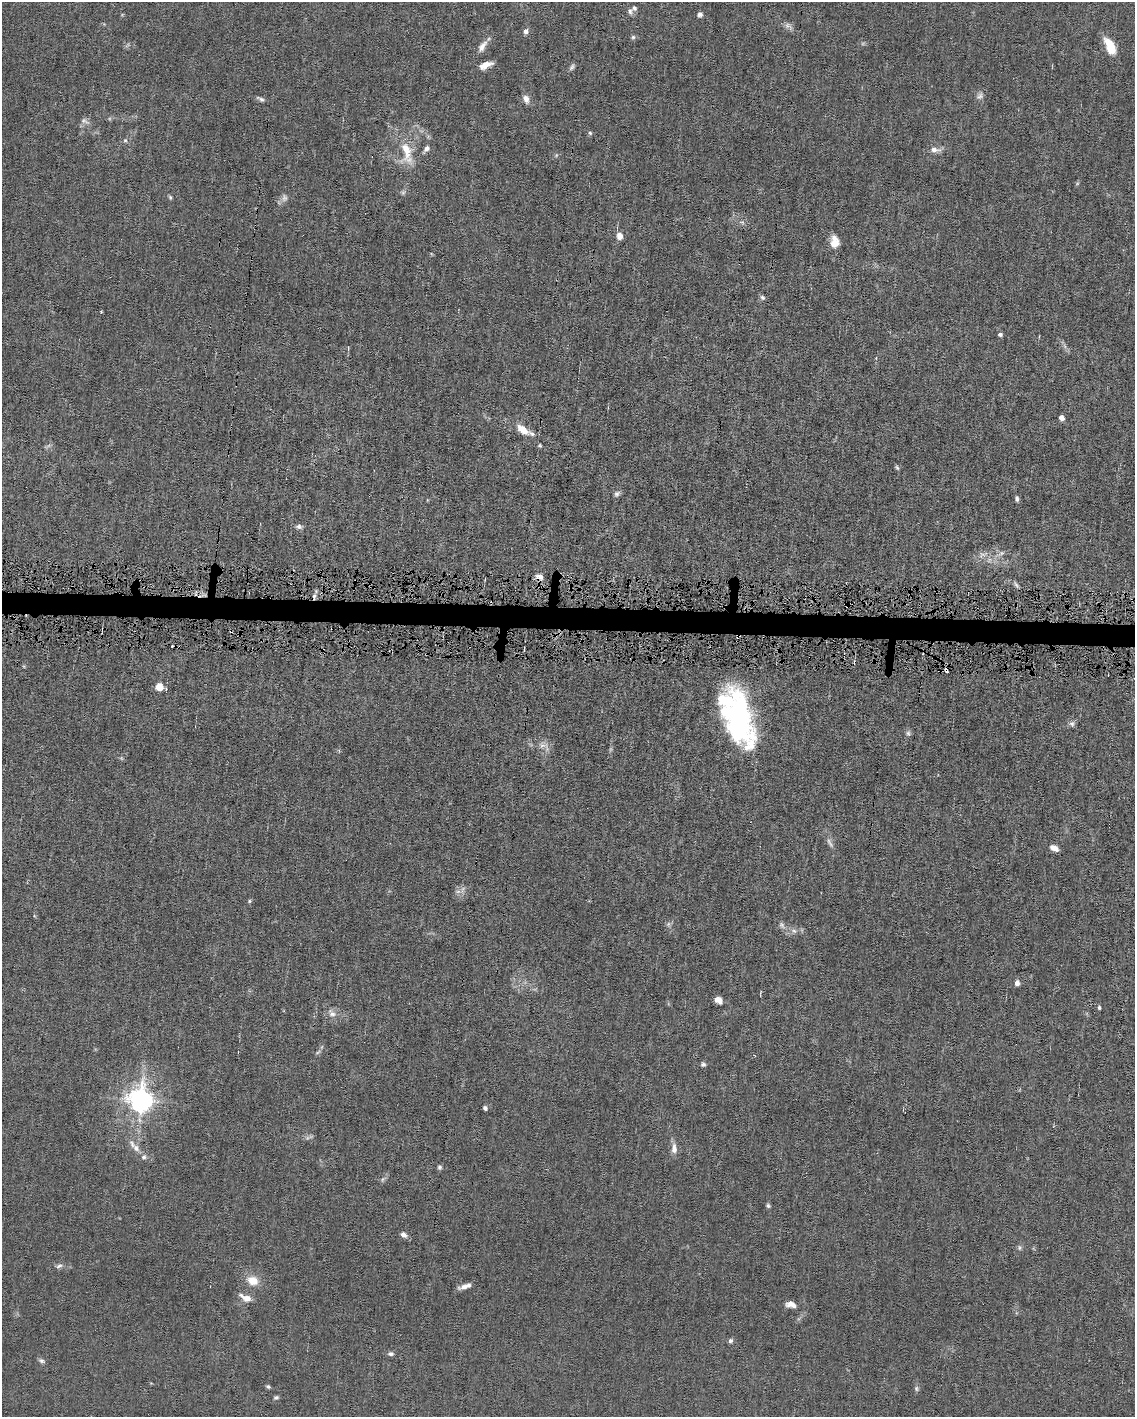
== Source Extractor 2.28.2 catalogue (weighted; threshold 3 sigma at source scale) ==
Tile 6 of 4 x 3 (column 2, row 2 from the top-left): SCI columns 1133-2265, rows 1520-2934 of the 4530 x 4563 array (HDU 1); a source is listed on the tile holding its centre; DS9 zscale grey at full resolution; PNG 1137 x 1419 px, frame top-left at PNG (2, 2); no overlay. Shown black and unused: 2% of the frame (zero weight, under 4 of 8 exposures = <1% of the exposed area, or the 3 px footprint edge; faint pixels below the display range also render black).
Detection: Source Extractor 2.28.2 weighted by HDU 2 'WHT'; one run over the whole footprint, this tile lists its part. Background 0.0156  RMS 0.0023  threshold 0.00958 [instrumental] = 3 sigma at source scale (4.09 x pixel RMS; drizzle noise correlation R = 1.36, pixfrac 0.8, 0.05/0.05 arcsec/px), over >= 5 px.
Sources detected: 91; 8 too faint to see at this stretch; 2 inside a brighter object's white glare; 3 cosmic-ray / hot-pixel residue — not listed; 4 inside a brighter listed object's ellipse — not listed separately; the other 74 listed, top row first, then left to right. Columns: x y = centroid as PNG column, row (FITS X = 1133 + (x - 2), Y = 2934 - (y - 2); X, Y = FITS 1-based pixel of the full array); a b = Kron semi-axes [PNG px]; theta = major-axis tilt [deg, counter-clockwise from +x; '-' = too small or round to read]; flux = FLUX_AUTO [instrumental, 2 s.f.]
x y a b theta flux
630 11 9 7 -78 0.69
700 14 6 6 - 0.59
788 26 13 7 -28 0.93
526 31 7 6 - 0.87
633 37 6 6 - 0.41
482 46 19 8 56 1.7
1110 46 18 8 -63 5.5
485 65 14 6 23 2.2
572 67 10 5 52 0.55
980 96 10 7 60 0.85
261 99 10 4 -26 0.6
526 99 11 7 -70 1.2
85 121 15 6 -28 0.79
590 133 6 5 - 0.34
125 140 6 5 - 0.42
426 149 10 6 50 0.88
935 150 15 7 -2 1.4
406 152 35 15 -80 6.1
170 197 6 4 -74 0.33
741 222 6 5 - 0.48
619 236 8 7 - 1.3
835 242 12 8 -82 2.9
431 253 5 3 - 0.22
762 297 7 6 - 0.5
101 311 4 3 - 0.16
1000 334 5 4 - 0.52
1061 418 4 4 - 1.6
522 429 19 9 -35 3.1
540 445 5 4 - 0.27
897 468 7 4 -62 0.35
617 494 8 6 49 0.63
1017 499 7 5 -79 0.53
299 526 8 6 -1 0.7
1001 553 9 6 26 0.77
539 577 10 7 -24 1.4
1016 584 10 4 -55 0.52
847 606 3 2 - 0.18
524 650 3 2 - 0.24
946 670 5 3 - 1.9
159 687 5 5 - 6.4
739 717 48 29 85 32
1072 724 8 7 - 0.67
908 733 8 6 -74 0.56
542 745 11 6 -18 1.1
1054 848 10 6 -27 1.4
458 891 7 5 1 0.62
249 901 5 4 - 0.29
794 931 7 6 - 0.63
1017 983 6 5 - 0.98
718 1000 9 7 -31 1.3
1099 1008 5 4 - 0.36
332 1013 14 9 -36 1.5
703 1064 6 6 - 0.51
141 1100 8 8 - 220
485 1108 4 4 - 0.66
136 1148 10 9 - 1.3
674 1148 15 8 -89 1.5
144 1157 7 7 - 0.67
439 1167 6 5 - 0.42
382 1179 8 3 71 0.4
768 1206 6 5 - 0.42
403 1235 8 6 -36 0.97
1020 1248 8 6 90 0.5
59 1266 10 6 31 0.67
253 1281 13 11 -23 3.1
464 1287 11 8 21 1.2
246 1298 15 7 -25 1.9
791 1304 12 7 -12 1.8
730 1341 7 6 - 0.53
391 1354 8 6 10 0.59
42 1361 9 5 -26 0.55
268 1386 6 4 -27 0.39
916 1388 7 5 -89 0.47
276 1397 6 5 - 0.42
Overlapping masked pixels (flux is a lower limit): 3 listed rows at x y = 539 577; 847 606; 946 670